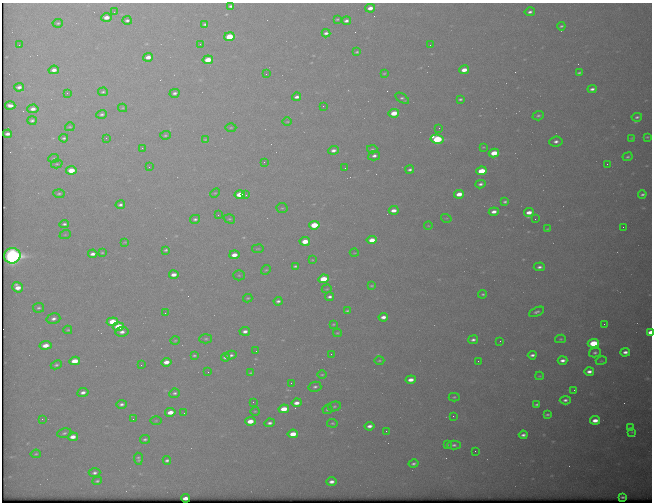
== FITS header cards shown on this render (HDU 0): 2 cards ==
NAXIS1  =                  650 / Width of table row in bytes
NAXIS2  =                  500 / Number of rows in table

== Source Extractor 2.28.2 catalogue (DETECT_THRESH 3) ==
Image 650 x 500 px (HDU 0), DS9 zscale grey, 1 PNG px = 1 image px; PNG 654 x 504 px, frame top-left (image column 1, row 500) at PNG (2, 3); each listed source drawn as its Kron ellipse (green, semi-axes under 4 px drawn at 4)
Background 614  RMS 3.2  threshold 9.54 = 3 sigma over >= 5 px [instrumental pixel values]
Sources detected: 209; all 209 listed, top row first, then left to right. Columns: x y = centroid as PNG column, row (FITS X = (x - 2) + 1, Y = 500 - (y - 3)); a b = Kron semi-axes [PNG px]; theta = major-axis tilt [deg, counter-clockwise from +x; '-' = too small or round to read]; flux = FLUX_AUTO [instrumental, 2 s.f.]
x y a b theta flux
231 6 4 3 - 500
370 8 5 3 - 1500
114 12 2 2 - 96
530 12 5 4 - 640
106 17 5 4 - 2000
337 19 3 2 - 220
127 20 4 3 - 520
346 21 4 3 - 650
58 23 5 3 - 310
205 24 4 3 - 430
561 26 4 3 - 340
326 33 4 3 - 700
229 37 5 4 - 7800
200 44 2 2 - 110
19 45 2 2 - 140
430 45 3 2 - 230
357 52 4 3 - 280
148 57 5 3 - 1600
208 60 5 4 - 4300
54 70 5 4 - 1300
464 70 5 4 - 2400
384 73 3 3 - 230
579 73 4 3 - 300
266 74 2 2 - 220
19 87 5 4 - 860
592 89 4 3 - 720
103 92 5 4 - 330
67 93 3 3 - 140
175 93 5 3 - 630
297 97 4 3 - 810
402 98 8 4 -33 470
460 99 4 3 - 360
10 105 5 3 - 1300
323 106 2 2 - 210
123 108 4 4 - 200
33 109 5 4 - 1300
394 113 5 4 - 4400
102 114 5 4 - 450
538 116 6 4 21 440
637 117 5 3 - 460
32 120 5 4 - 460
287 122 5 3 - 180
70 127 5 3 - 260
231 127 5 3 - 240
439 128 2 2 - 110
7 134 4 3 - 940
165 135 5 4 - 360
647 137 3 2 - 180
64 138 4 3 - 390
106 138 2 2 - 100
632 138 3 3 - 200
205 139 4 2 - 180
437 139 6 4 -10 19000
556 141 6 5 - 830
483 147 3 2 - 150
142 148 2 2 - 930
372 149 5 4 - 320
333 150 5 4 - 950
494 153 5 4 - 5100
374 156 6 4 11 780
627 157 5 4 - 330
54 158 5 3 - 260
264 162 2 2 - 100
57 164 6 4 16 290
607 164 2 2 - 360
149 167 3 3 - 150
345 168 2 2 - 110
71 170 5 4 - 4600
410 170 4 3 - 520
481 171 5 4 - 6600
480 184 5 3 - 570
215 193 5 3 - 220
59 194 5 4 - 380
240 194 5 4 - 3800
459 194 5 3 - 2800
642 194 4 3 - 430
246 195 3 3 - 290
505 202 4 3 - 410
120 205 5 3 - 560
282 208 5 5 - 310
394 210 5 3 - 1500
494 212 5 3 - 1200
529 212 5 3 - 1800
218 215 3 3 - 190
446 218 5 3 - 180
195 219 5 4 - 450
229 219 6 4 -17 300
535 219 2 2 - 110
64 224 5 3 - 470
314 225 5 4 - 8000
428 226 4 3 - 160
623 227 2 2 - 350
547 229 4 2 - 140
65 235 6 3 19 220
372 240 5 4 - 2600
305 241 5 4 - 4000
125 242 3 2 - 160
258 249 6 3 8 210
166 250 3 3 - 310
102 253 4 3 - 240
354 253 4 3 - 160
93 254 4 3 - 960
234 255 5 4 - 2400
12 256 8 7 - 92000
312 260 4 3 - 150
295 266 3 2 - 300
539 267 6 4 6 680
266 270 5 4 - 270
174 275 5 3 - 1700
239 275 5 5 - 270
323 279 5 4 - 6100
372 286 4 3 - 260
18 287 6 5 - 2500
327 289 5 4 - 210
483 294 4 3 - 300
330 297 4 3 - 560
248 298 4 3 - 250
278 301 4 3 - 530
39 308 5 5 - 470
347 311 4 2 - 260
537 312 8 4 26 580
165 313 2 2 - 120
383 317 5 3 - 1200
53 319 7 5 16 870
112 322 6 4 5 5500
333 324 3 3 - 190
604 324 2 2 - 440
118 327 5 4 - 8900
68 330 4 3 - 250
245 331 5 4 - 920
122 332 7 5 7 1100
650 332 4 3 - 2000
337 333 4 3 - 220
206 339 6 4 3 340
560 339 5 4 - 310
175 340 5 3 - 230
473 340 5 4 - 640
500 341 2 2 - 110
593 343 5 4 - 11000
46 345 6 4 9 2700
256 351 2 2 - 75
625 352 5 3 - 950
595 353 6 4 13 460
331 354 2 2 - 330
194 355 4 3 - 290
231 355 6 4 15 550
532 355 4 3 - 690
226 357 4 3 - 690
562 360 5 3 - 980
75 361 5 4 - 4000
379 361 5 2 - 230
478 361 2 2 - 380
601 361 5 3 - 230
166 362 5 4 - 2000
56 365 6 4 24 430
141 365 3 2 - 180
589 371 5 3 - 1100
208 372 2 2 - 120
251 373 3 2 - 220
322 375 4 3 - 230
539 376 4 3 - 190
411 380 5 3 - 1600
291 383 2 2 - 180
315 387 6 5 - 510
574 390 2 2 - 110
83 392 6 4 10 920
175 393 5 4 - 510
454 397 5 4 - 250
565 400 5 4 - 620
253 402 2 2 - 120
297 403 5 3 - 1400
121 404 5 4 - 670
537 404 3 3 - 360
334 406 6 5 - 400
284 409 5 4 - 4000
328 409 5 4 - 390
255 411 4 4 - 210
170 412 5 4 - 2300
184 413 3 2 - 190
547 415 4 3 - 330
453 416 2 2 - 130
42 419 3 2 - 310
133 419 2 2 - 250
595 420 5 4 - 1900
156 421 6 4 1 220
250 421 5 4 - 2900
270 423 5 3 - 630
332 423 5 4 - 320
369 426 5 4 - 1000
630 428 3 2 - 170
386 431 2 2 - 550
632 432 3 3 - 160
64 433 7 4 10 490
293 434 5 4 - 3400
523 435 4 3 - 660
73 437 5 4 - 1900
145 439 5 4 - 430
447 445 4 2 - 200
454 445 7 4 0 550
475 451 2 2 - 440
36 454 5 4 - 310
138 459 6 4 -85 460
167 460 4 3 - 480
414 463 5 3 - 500
95 473 6 4 4 630
97 481 5 3 - 370
332 482 5 4 - 1200
623 497 4 3 - 350
185 498 4 3 - 1600
At the frame edge (FLAGS 8, measured only in part): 1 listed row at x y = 650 332